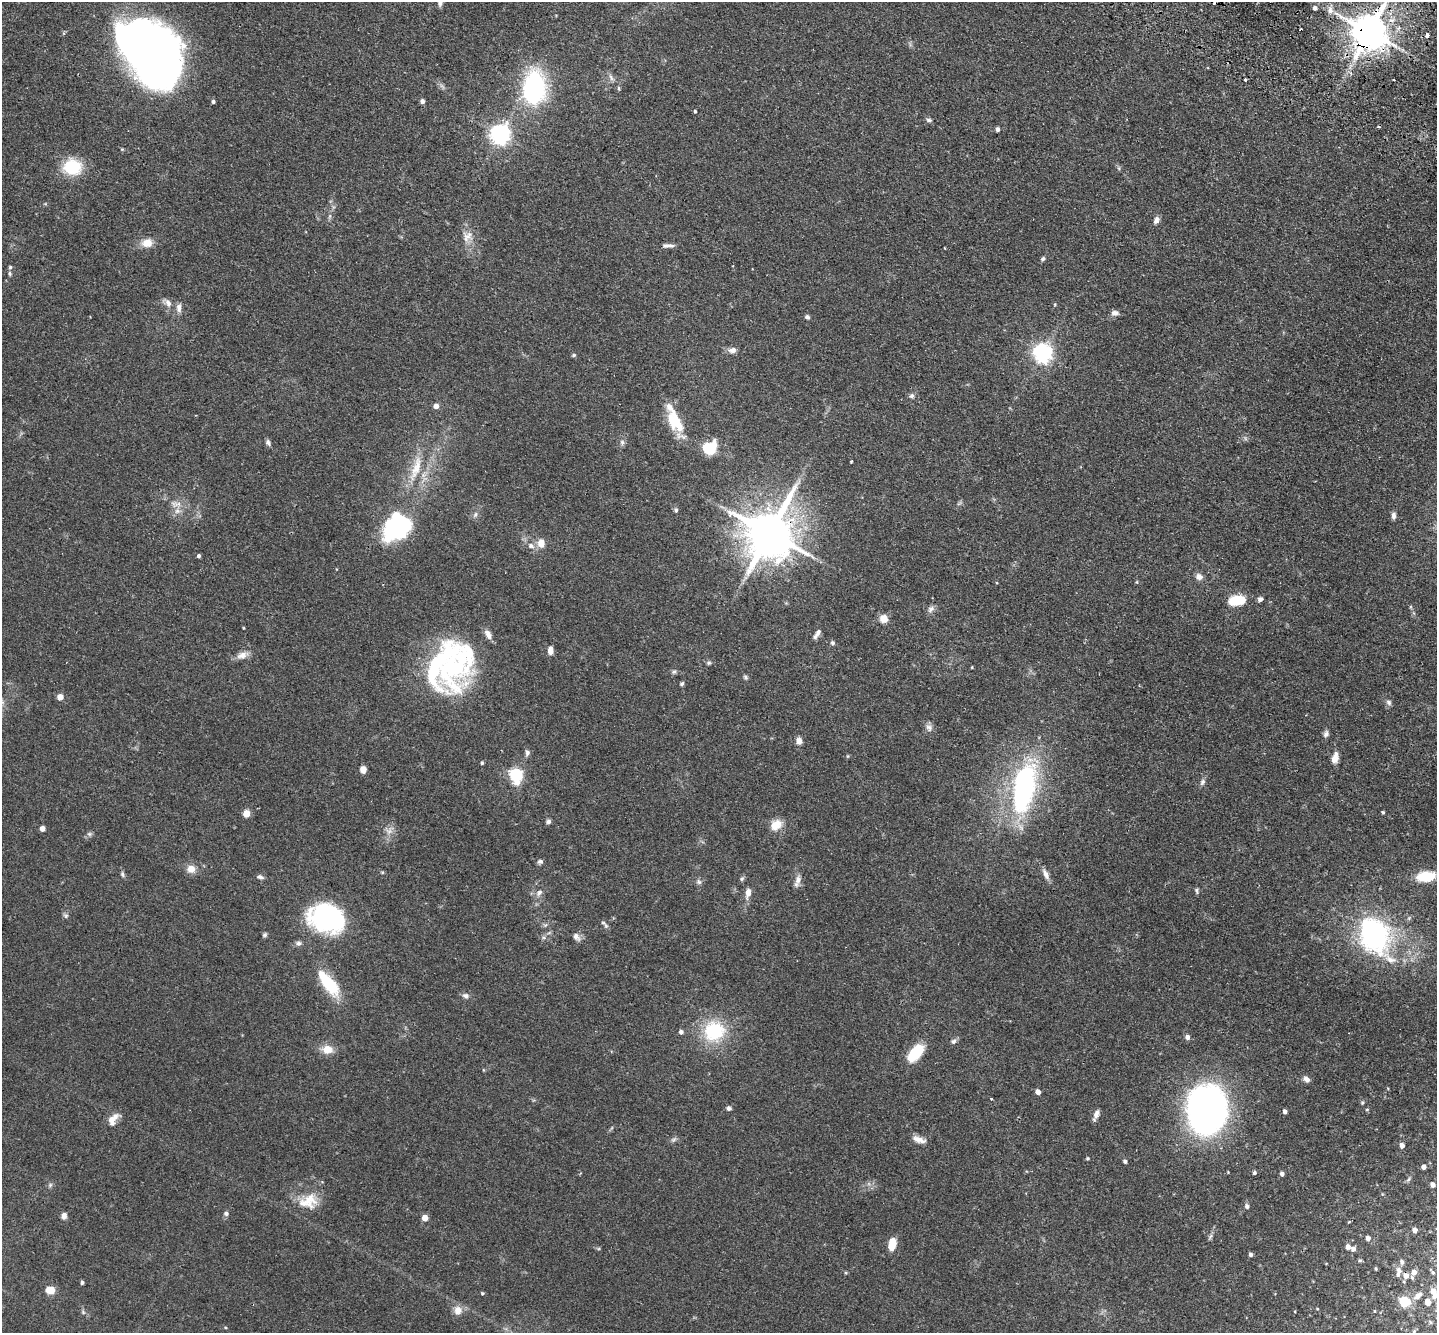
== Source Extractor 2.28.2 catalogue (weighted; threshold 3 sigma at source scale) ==
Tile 10 of 4 x 4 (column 2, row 3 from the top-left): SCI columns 1467-2901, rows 1666-2996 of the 5803 x 5857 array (HDU 1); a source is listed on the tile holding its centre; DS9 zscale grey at full resolution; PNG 1439 x 1335 px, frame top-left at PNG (2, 2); no overlay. Shown black and unused: <1% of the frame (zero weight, under 2 of 3 exposures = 3% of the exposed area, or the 3 px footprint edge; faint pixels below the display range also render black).
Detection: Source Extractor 2.28.2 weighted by HDU 2 'WHT'; one run over the whole footprint, this tile lists its part. Background 0.0804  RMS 0.0057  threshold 0.0255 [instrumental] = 3 sigma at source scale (4.5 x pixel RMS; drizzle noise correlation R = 1.50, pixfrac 1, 0.05/0.05 arcsec/px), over >= 5 px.
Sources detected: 176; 4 inside a brighter object's white glare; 2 cosmic-ray / hot-pixel residue — not listed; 8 inside a brighter listed object's ellipse — not listed separately; the other 162 listed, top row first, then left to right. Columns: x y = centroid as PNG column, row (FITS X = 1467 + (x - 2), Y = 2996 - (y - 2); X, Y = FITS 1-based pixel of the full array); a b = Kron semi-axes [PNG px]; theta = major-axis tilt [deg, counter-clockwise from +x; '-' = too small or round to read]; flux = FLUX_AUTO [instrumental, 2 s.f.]
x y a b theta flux
1315 8 5 4 - 1.8
1330 10 12 6 85 2.8
1369 32 10 9 - 1600
1427 35 4 4 - 2.2
136 57 81 19 -45 140
611 77 10 5 -63 1.7
1245 79 3 3 - 2.7
534 88 29 19 88 95
619 88 7 3 -81 0.73
213 101 4 4 - 1.1
422 101 5 5 - 1.6
695 111 4 3 - 0.78
929 120 7 5 -10 1.3
997 129 5 4 - 1.7
500 134 7 7 - 320
72 167 18 16 -4 23
330 216 6 4 71 0.91
1156 220 9 6 66 2.2
467 237 15 13 53 5.6
147 243 13 11 8 5.9
668 245 17 5 1 2.4
1043 259 6 4 59 1.1
10 267 5 5 - 0.79
10 274 6 5 - 0.9
168 303 11 8 -58 2.8
179 308 11 7 -90 2.7
1115 313 9 7 -8 2.2
807 317 6 5 - 1.1
732 350 12 8 5 2.7
1043 353 7 7 - 260
574 355 5 5 - 0.74
912 396 7 6 - 1.4
436 406 5 5 - 3.2
675 422 31 15 -62 19
268 442 8 6 -62 1.5
622 442 8 6 -75 1.5
709 448 12 10 36 20
851 461 3 2 - 0.61
416 468 41 11 71 14
176 504 18 6 -6 3.8
676 510 6 5 - 1
177 511 6 6 - 2
475 514 8 5 63 1.5
1393 516 8 5 88 1.8
400 526 40 24 34 52
770 533 15 12 65 2800
541 543 10 8 -86 5.5
531 546 10 7 -28 2.7
199 556 4 3 - 1.2
1199 577 9 8 - 2.9
1137 582 5 3 - 0.49
1260 599 6 6 - 1.6
1237 600 15 9 8 19
931 609 11 6 50 2
884 619 8 8 - 5.9
244 628 4 3 - 0.43
817 634 14 5 57 2.2
833 643 6 5 - 1
550 650 8 5 89 3.7
242 655 16 8 19 4.1
709 663 6 5 - 0.88
453 666 69 40 59 98
972 667 4 2 - 0.42
674 672 8 5 47 1.1
745 677 7 5 -50 0.99
682 684 6 4 48 0.85
60 697 4 4 - 6.3
1389 702 8 6 -60 1.6
929 728 10 8 -48 2.3
1326 734 8 6 63 1.8
799 741 9 7 -68 2.8
527 753 8 6 67 1.6
1335 758 13 7 78 4.4
482 763 4 4 - 0.73
363 770 7 6 - 3.6
516 775 7 6 - 89
1202 782 9 6 62 1.7
1023 788 60 25 78 100
1383 812 4 3 - 0.71
246 813 5 5 - 10
548 821 6 5 - 1.4
776 825 14 11 38 7.2
42 828 4 4 - 4
89 834 7 5 -20 1.2
540 862 7 6 - 1.3
191 869 10 10 - 4.7
122 874 8 5 -76 1.2
1046 874 15 7 -63 3.1
1426 876 18 10 8 18
260 877 8 6 -11 1.6
742 879 7 5 39 0.95
798 880 13 8 71 3.3
699 882 7 6 - 1.4
1197 891 8 4 -74 1
539 892 10 7 34 2.4
748 893 12 6 79 3.8
66 916 7 6 - 1.2
327 917 33 25 -21 88
545 925 7 4 33 1
606 926 7 6 - 1.3
265 935 6 5 - 1
1374 935 39 30 -64 100
576 937 12 8 -50 2.5
298 943 8 6 -5 1.6
329 984 29 12 -51 25
466 996 9 7 -8 1.9
714 1031 20 19 - 34
681 1032 5 5 - 1.8
1187 1037 7 6 - 1.6
953 1041 8 6 34 1.4
327 1049 12 10 -5 6.8
915 1053 17 9 51 23
484 1070 5 3 - 0.47
1306 1079 8 6 -43 2.5
1038 1092 5 4 - 3.2
991 1099 3 3 - 0.59
1362 1103 6 4 -90 0.77
729 1108 6 5 - 1.3
1207 1109 39 32 85 250
1367 1109 5 3 - 0.51
1285 1111 4 4 - 1.9
1096 1114 12 7 68 2.8
113 1119 17 9 53 5.6
673 1139 8 6 34 1.3
919 1139 18 7 -18 3.9
1402 1145 5 4 - 2.7
1088 1158 4 4 - 0.73
1125 1161 5 4 - 1.1
1424 1167 4 4 - 2.2
1254 1173 4 4 - 1.1
1282 1174 4 4 - 1.8
1408 1180 7 4 58 0.99
50 1185 7 4 46 1
1433 1185 5 4 - 2.7
308 1201 27 19 15 13
1247 1206 6 5 - 1.4
226 1213 6 6 - 1.3
64 1216 7 6 - 2.8
425 1218 5 4 - 6.4
1415 1230 4 4 - 3.1
1210 1237 10 4 57 1.1
1368 1238 5 5 - 2.3
892 1244 11 6 80 10
1348 1247 6 5 - 2.4
1353 1249 6 6 - 1.9
1251 1254 4 4 - 1.7
1360 1260 5 4 - 0.82
1402 1262 6 5 - 1.4
1376 1268 4 3 - 0.62
1399 1270 11 7 -71 2.6
1414 1272 6 6 - 3.1
1433 1272 5 4 - 0.74
1406 1276 7 6 - 3.2
82 1283 4 4 - 0.94
50 1290 8 7 - 7.4
1433 1291 5 5 - 3.5
482 1293 4 3 - 0.65
1418 1296 10 5 35 3
1404 1302 6 5 - 40
1428 1302 5 4 - 5.3
458 1310 12 11 - 4.7
83 1312 7 5 -46 1
Overlapping masked pixels (flux is a lower limit): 2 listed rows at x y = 1369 32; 770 533
Isophote crosses this tile's border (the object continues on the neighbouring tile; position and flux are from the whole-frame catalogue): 2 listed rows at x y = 1369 32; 136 57